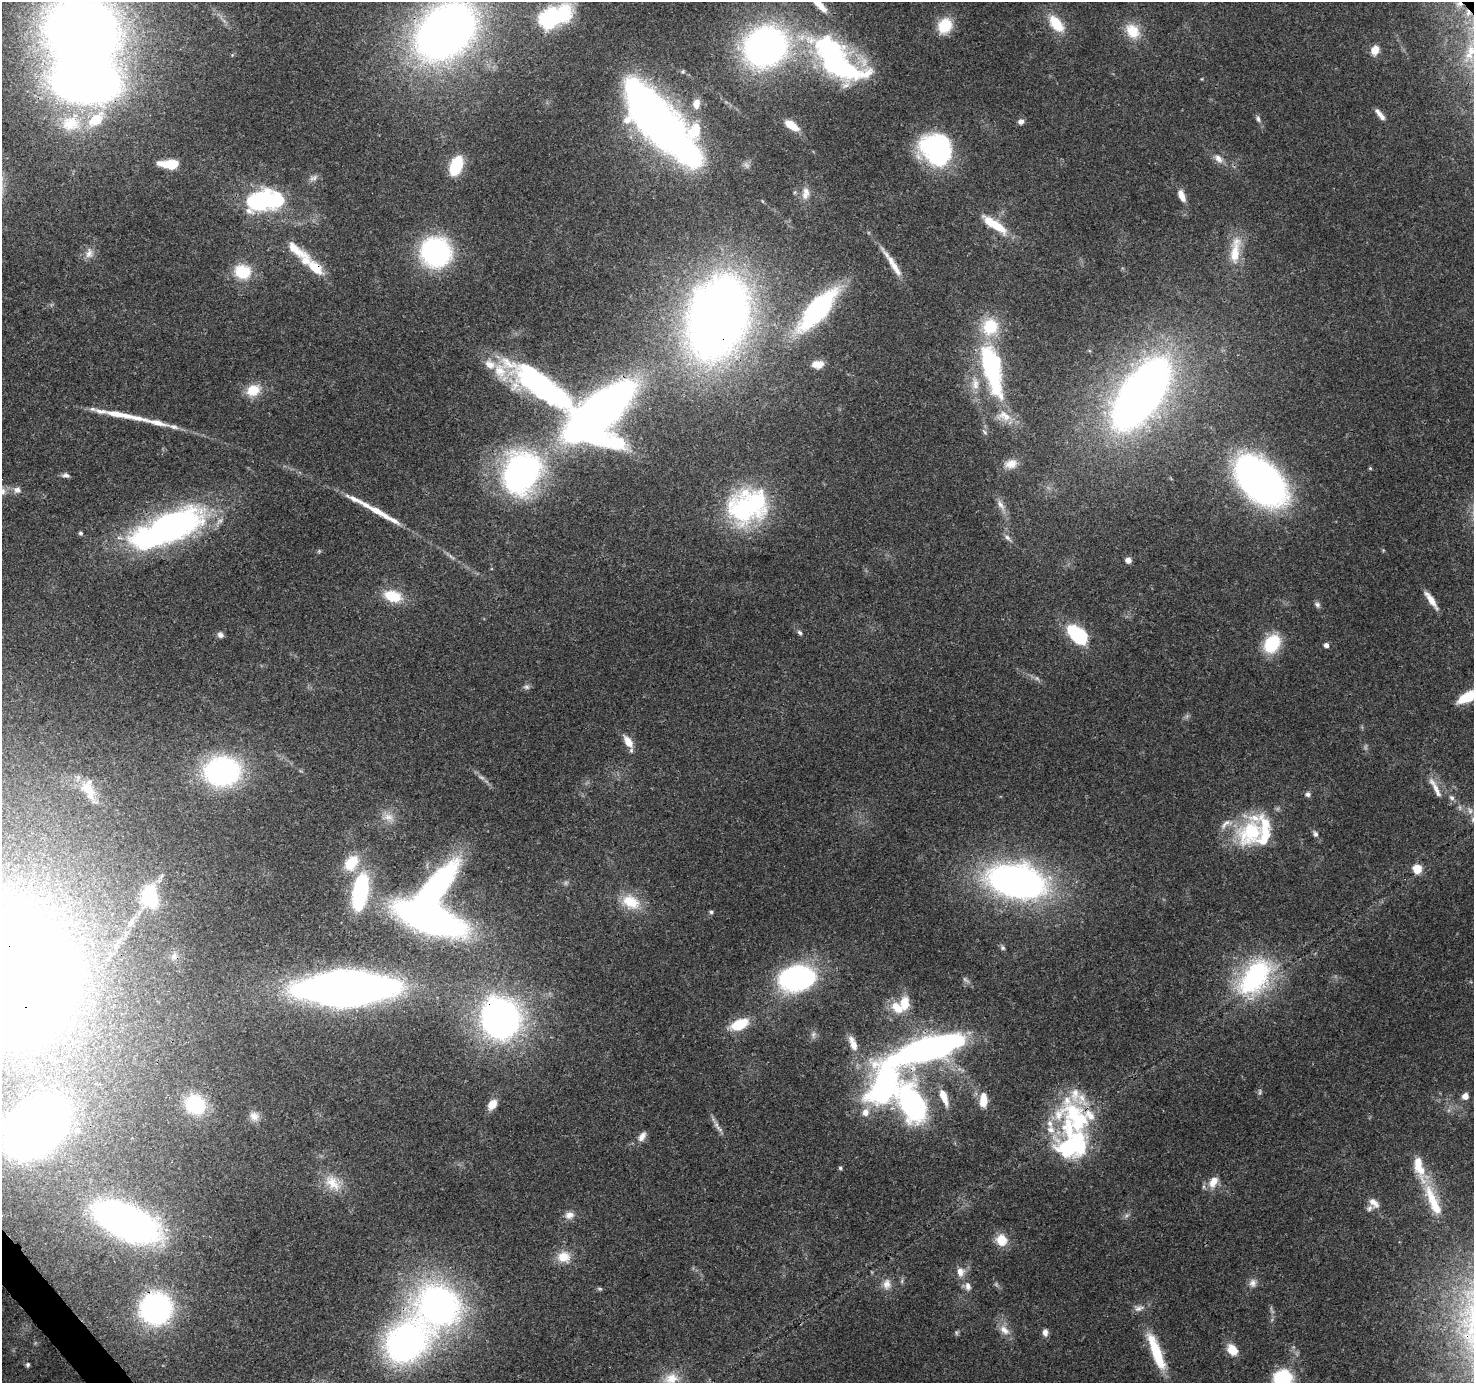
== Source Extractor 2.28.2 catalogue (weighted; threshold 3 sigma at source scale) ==
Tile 7 of 4 x 4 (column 3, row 2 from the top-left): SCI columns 3040-4511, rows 2976-4356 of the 6086 x 6012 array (HDU 1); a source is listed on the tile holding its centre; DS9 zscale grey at full resolution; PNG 1476 x 1385 px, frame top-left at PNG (2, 2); no overlay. Shown black and unused: <1% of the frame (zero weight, under 3 of 4 exposures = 7% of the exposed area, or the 3 px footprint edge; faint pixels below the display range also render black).
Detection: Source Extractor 2.28.2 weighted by HDU 2 'WHT'; one run over the whole footprint, this tile lists its part. Background 0.0909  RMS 0.0035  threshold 0.0157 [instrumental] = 3 sigma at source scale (4.5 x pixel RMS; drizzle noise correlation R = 1.50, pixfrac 1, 0.0396/0.0396 arcsec/px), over >= 5 px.
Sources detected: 191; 10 too faint to see at this stretch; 10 inside a brighter object's white glare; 1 long thin detection or spike segment (spike, bleed or trail) — not listed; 26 inside a brighter listed object's ellipse — not listed separately; the other 144 listed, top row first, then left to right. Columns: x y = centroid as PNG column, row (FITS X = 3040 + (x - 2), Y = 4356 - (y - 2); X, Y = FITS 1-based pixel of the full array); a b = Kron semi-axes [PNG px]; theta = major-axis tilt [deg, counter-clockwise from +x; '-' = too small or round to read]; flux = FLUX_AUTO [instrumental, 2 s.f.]
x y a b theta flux
819 3 23 7 -48 6.1
1459 4 8 7 - 1.8
1468 13 9 7 -74 1.8
550 17 20 10 19 87
1056 24 24 12 -51 10
945 26 16 13 57 11
445 31 44 31 42 340
1133 31 22 16 -52 8.8
82 32 64 56 -10 430
765 47 31 27 24 170
1375 50 10 8 65 4.4
1470 51 24 14 71 8.8
834 61 69 38 -48 84
683 71 6 5 - 0.55
1202 79 5 3 - 0.32
696 103 12 8 81 3.6
1378 112 14 6 -61 1.8
653 118 61 27 -46 320
1258 119 10 6 -73 1.2
1021 121 7 7 - 1.5
71 123 30 25 14 19
791 125 13 6 -35 8.4
936 150 32 27 -42 62
1218 159 14 8 -44 2.8
169 164 21 8 -2 11
456 166 15 9 68 24
313 178 13 8 29 1.6
795 192 6 4 71 0.48
806 193 18 10 82 3.4
1182 196 16 7 -68 3.8
263 200 27 19 67 29
998 226 23 10 -40 9.7
295 249 38 13 -38 8.1
1235 251 43 13 82 11
436 252 26 24 -20 68
89 253 15 11 70 3.1
893 265 47 7 -56 6.5
315 268 24 12 -46 8.7
242 272 19 15 -9 13
817 310 37 14 48 77
718 318 56 38 73 530
818 364 11 7 4 4.3
992 368 54 18 -77 65
975 383 21 11 -85 5.7
544 387 102 27 -29 99
253 390 18 14 26 7.7
1141 394 59 26 55 390
599 414 60 36 46 300
156 422 29 7 -13 5.1
985 432 10 5 -51 0.9
1011 464 17 11 15 3.8
1370 468 5 4 - 0.39
522 473 40 34 67 120
66 475 9 6 -8 1.2
1260 481 39 23 -44 220
17 490 10 9 - 2.1
2 491 9 9 - 2.1
1001 505 20 8 -60 2.9
748 506 47 38 27 57
378 512 47 7 -30 9.8
170 526 80 30 23 120
80 533 5 5 - 0.72
1008 538 14 6 -43 1.6
1383 550 4 4 - 0.35
319 551 6 4 47 0.49
1128 560 6 6 - 2.1
393 596 22 13 -16 11
1431 600 22 6 -56 4.4
1317 605 9 6 -49 1.1
800 633 7 5 -45 0.86
220 635 7 6 - 1.5
1077 635 25 13 -45 26
1272 644 20 15 58 18
1326 645 5 5 - 1.4
1037 678 9 6 -39 1.1
526 687 9 7 -6 1.1
1467 697 18 8 27 14
628 741 16 8 -58 4.6
222 771 29 24 3 82
1435 788 32 7 -62 4
87 789 28 17 -39 9.8
1308 794 6 6 - 1.2
1452 798 8 6 -44 1.3
1470 810 12 7 -68 1.9
388 817 19 12 -19 4.5
1251 832 46 31 63 32
1315 834 9 6 -59 1.2
351 863 23 16 52 9.9
1417 869 10 9 - 5.1
1016 881 44 24 -11 200
360 892 34 12 81 47
150 897 26 18 -84 21
631 902 26 17 -24 11
711 912 5 5 - 0.72
430 918 43 18 -21 240
131 922 16 6 64 2.5
1003 948 7 6 - 0.82
174 956 10 10 - 2
8 967 98 76 -48 1000
1255 977 55 33 52 53
797 978 27 18 12 88
346 988 66 22 1 390
905 1003 14 10 88 7.6
500 1018 34 30 -76 160
739 1024 16 9 23 15
813 1035 10 7 88 1.3
854 1045 15 9 -77 3.2
927 1049 78 21 16 150
884 1084 51 28 59 82
1465 1096 6 5 - 3.2
944 1097 19 7 -69 6.4
983 1100 17 9 88 6.1
195 1104 22 19 -36 22
492 1104 12 8 57 4.4
913 1104 29 17 -66 93
254 1116 14 12 -45 3.1
35 1127 59 41 36 320
719 1128 35 5 -58 2.2
642 1137 14 8 56 2.5
1071 1144 66 36 84 66
840 1168 5 4 - 0.64
1213 1182 18 11 60 4.4
333 1183 27 18 -43 8.6
1433 1200 51 13 -67 13
1374 1203 16 9 -42 2.7
569 1215 12 10 13 2.7
126 1222 48 23 -25 220
1001 1240 15 13 -56 6.1
564 1257 17 14 -5 6.4
960 1272 13 10 -80 3.4
1253 1283 11 10 - 2.1
887 1284 15 11 90 3.3
967 1286 12 10 -39 2.4
438 1305 40 35 -34 150
156 1308 23 22 - 100
1004 1330 17 10 -46 4.1
1045 1332 9 6 -85 1.9
956 1333 7 5 -88 0.62
405 1342 43 33 44 140
1232 1350 14 10 -52 5.7
1156 1352 48 11 -69 18
28 1365 5 4 - 0.77
1283 1378 16 15 - 26
671 1379 20 16 18 7
Overlapping masked pixels (flux is a lower limit): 17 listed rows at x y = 1459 4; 1468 13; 445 31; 653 118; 315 268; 718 318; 544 387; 599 414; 170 526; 8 967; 346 988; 500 1018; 927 1049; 35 1127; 1071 1144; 156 1308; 405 1342
Isophote crosses this tile's border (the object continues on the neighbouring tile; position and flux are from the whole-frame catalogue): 11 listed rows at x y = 819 3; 550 17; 445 31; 82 32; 1470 51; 2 491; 1467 697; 8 967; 35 1127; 1283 1378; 671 1379